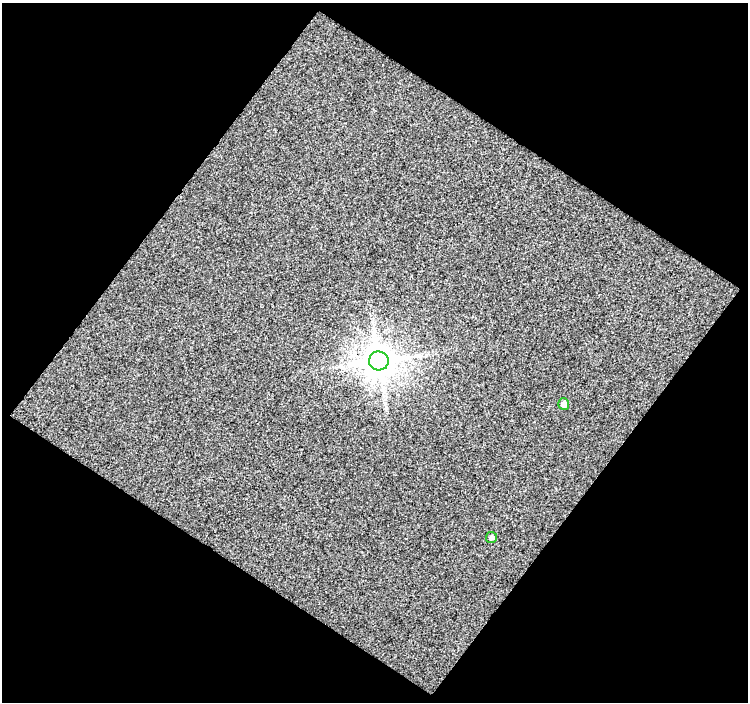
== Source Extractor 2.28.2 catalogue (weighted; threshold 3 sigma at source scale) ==
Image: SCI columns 9-754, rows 34-733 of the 754 x 761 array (HDU 1 of 3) = the unmasked area's bounding box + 8 px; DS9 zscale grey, full resolution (1 PNG px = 1 image px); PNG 750 x 704 px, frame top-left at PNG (2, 3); each listed source drawn as its Kron ellipse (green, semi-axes under 4 px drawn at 4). Shown black and unused: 51% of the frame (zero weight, under 3 of 4 exposures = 2% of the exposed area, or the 3 px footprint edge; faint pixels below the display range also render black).
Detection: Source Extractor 2.28.2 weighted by HDU 2 'WHT'. Background 0.0599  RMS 3.3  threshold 14.7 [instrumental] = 3 sigma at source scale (4.5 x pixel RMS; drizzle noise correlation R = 1.50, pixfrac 1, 0.0396/0.0396 arcsec/px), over >= 5 px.
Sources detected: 3; all 3 listed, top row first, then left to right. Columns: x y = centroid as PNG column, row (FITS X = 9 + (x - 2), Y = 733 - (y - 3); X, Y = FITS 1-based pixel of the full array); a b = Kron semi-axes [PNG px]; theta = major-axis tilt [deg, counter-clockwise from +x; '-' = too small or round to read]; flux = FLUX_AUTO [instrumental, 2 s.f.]
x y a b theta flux
379 361 10 9 - 640000
564 404 5 5 - 1900
491 537 5 5 - 750
Overlapping masked pixels (flux is a lower limit): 1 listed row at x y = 379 361